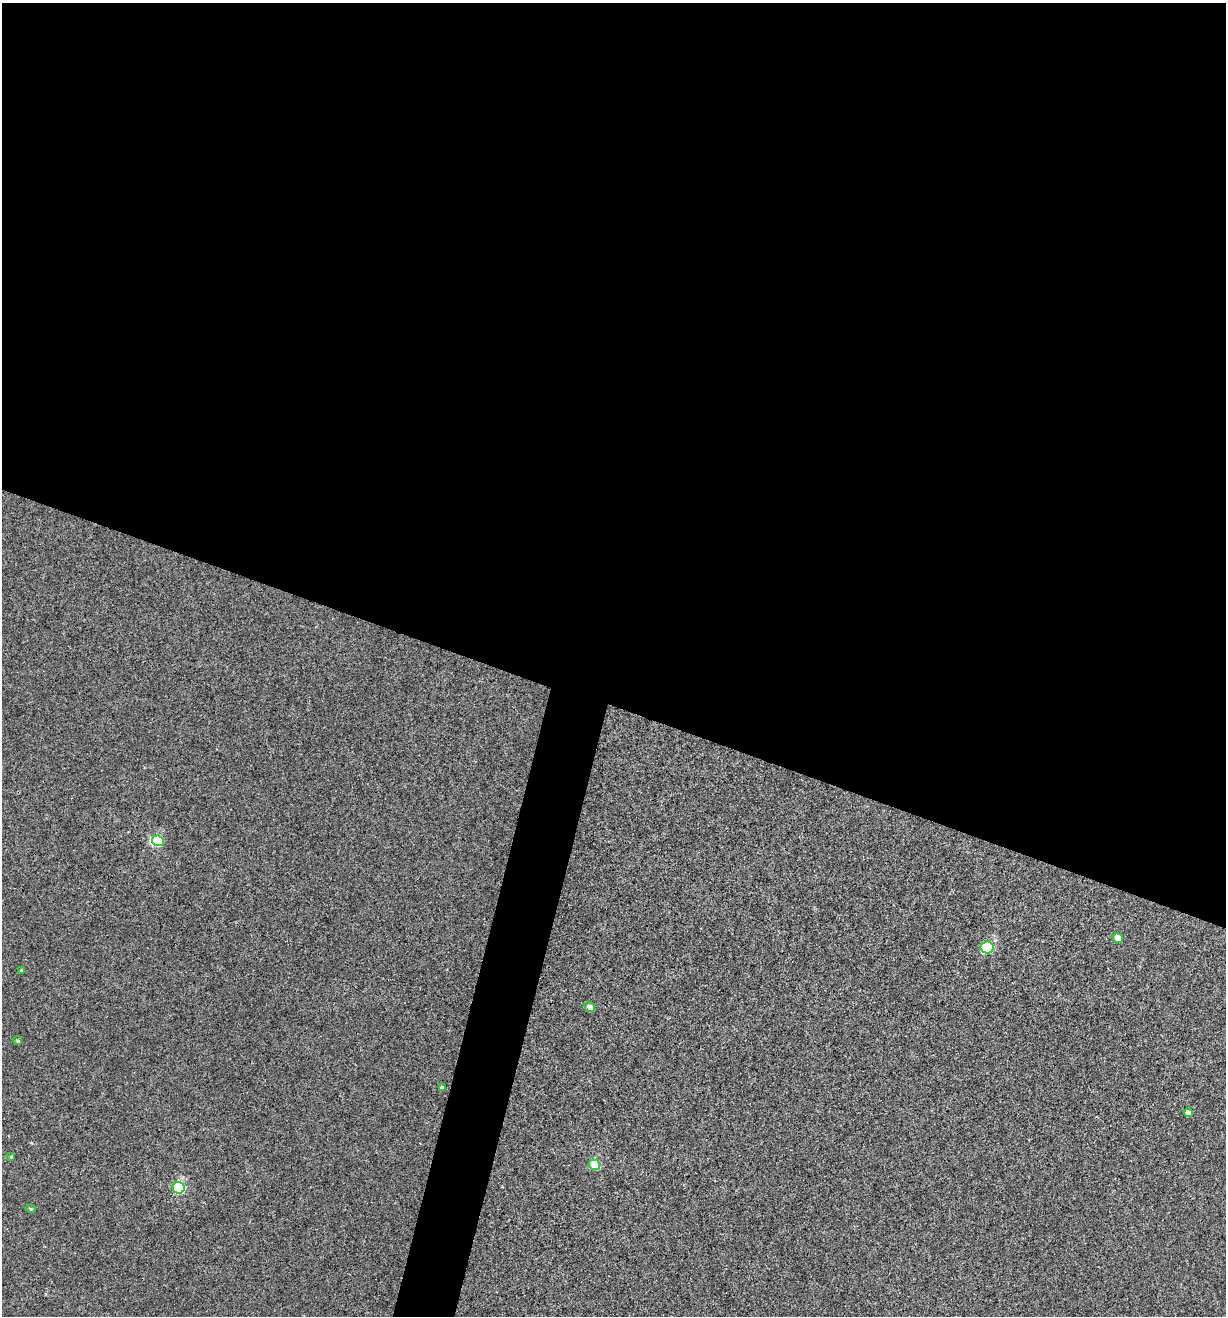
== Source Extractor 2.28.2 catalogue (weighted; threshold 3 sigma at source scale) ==
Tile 3 of 4 x 4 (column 3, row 1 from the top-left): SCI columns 2572-3795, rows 3946-5259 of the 5271 x 5259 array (HDU 1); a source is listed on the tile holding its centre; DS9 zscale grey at full resolution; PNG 1228 x 1318 px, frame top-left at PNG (2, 3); each listed source drawn as its Kron ellipse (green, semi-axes under 4 px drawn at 4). Shown black and unused: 56% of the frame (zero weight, under 3 of 4 exposures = <1% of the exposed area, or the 3 px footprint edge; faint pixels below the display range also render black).
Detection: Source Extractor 2.28.2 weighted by HDU 2 'WHT'; one run over the whole footprint, this tile lists its part. Background 0.00115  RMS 0.0035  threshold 0.016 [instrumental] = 3 sigma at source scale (4.5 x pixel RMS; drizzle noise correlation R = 1.50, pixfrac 1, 0.05/0.05 arcsec/px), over >= 5 px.
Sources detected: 13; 1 inside a brighter object's white glare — neither listed nor drawn; the other 12 listed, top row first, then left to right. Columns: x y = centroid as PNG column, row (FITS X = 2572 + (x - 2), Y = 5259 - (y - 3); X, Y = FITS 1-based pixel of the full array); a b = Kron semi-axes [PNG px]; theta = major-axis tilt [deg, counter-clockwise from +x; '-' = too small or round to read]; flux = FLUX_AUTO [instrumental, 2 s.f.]
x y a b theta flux
158 841 6 5 - 17
1118 938 5 4 - 4.6
987 947 7 6 - 25
21 970 4 3 - 0.32
590 1007 5 4 - 2.5
18 1041 4 4 - 0.6
442 1088 4 4 - 1.3
1188 1113 4 4 - 2.3
11 1157 4 4 - 0.36
594 1165 6 5 - 13
179 1188 6 5 - 35
31 1209 5 4 - 0.52